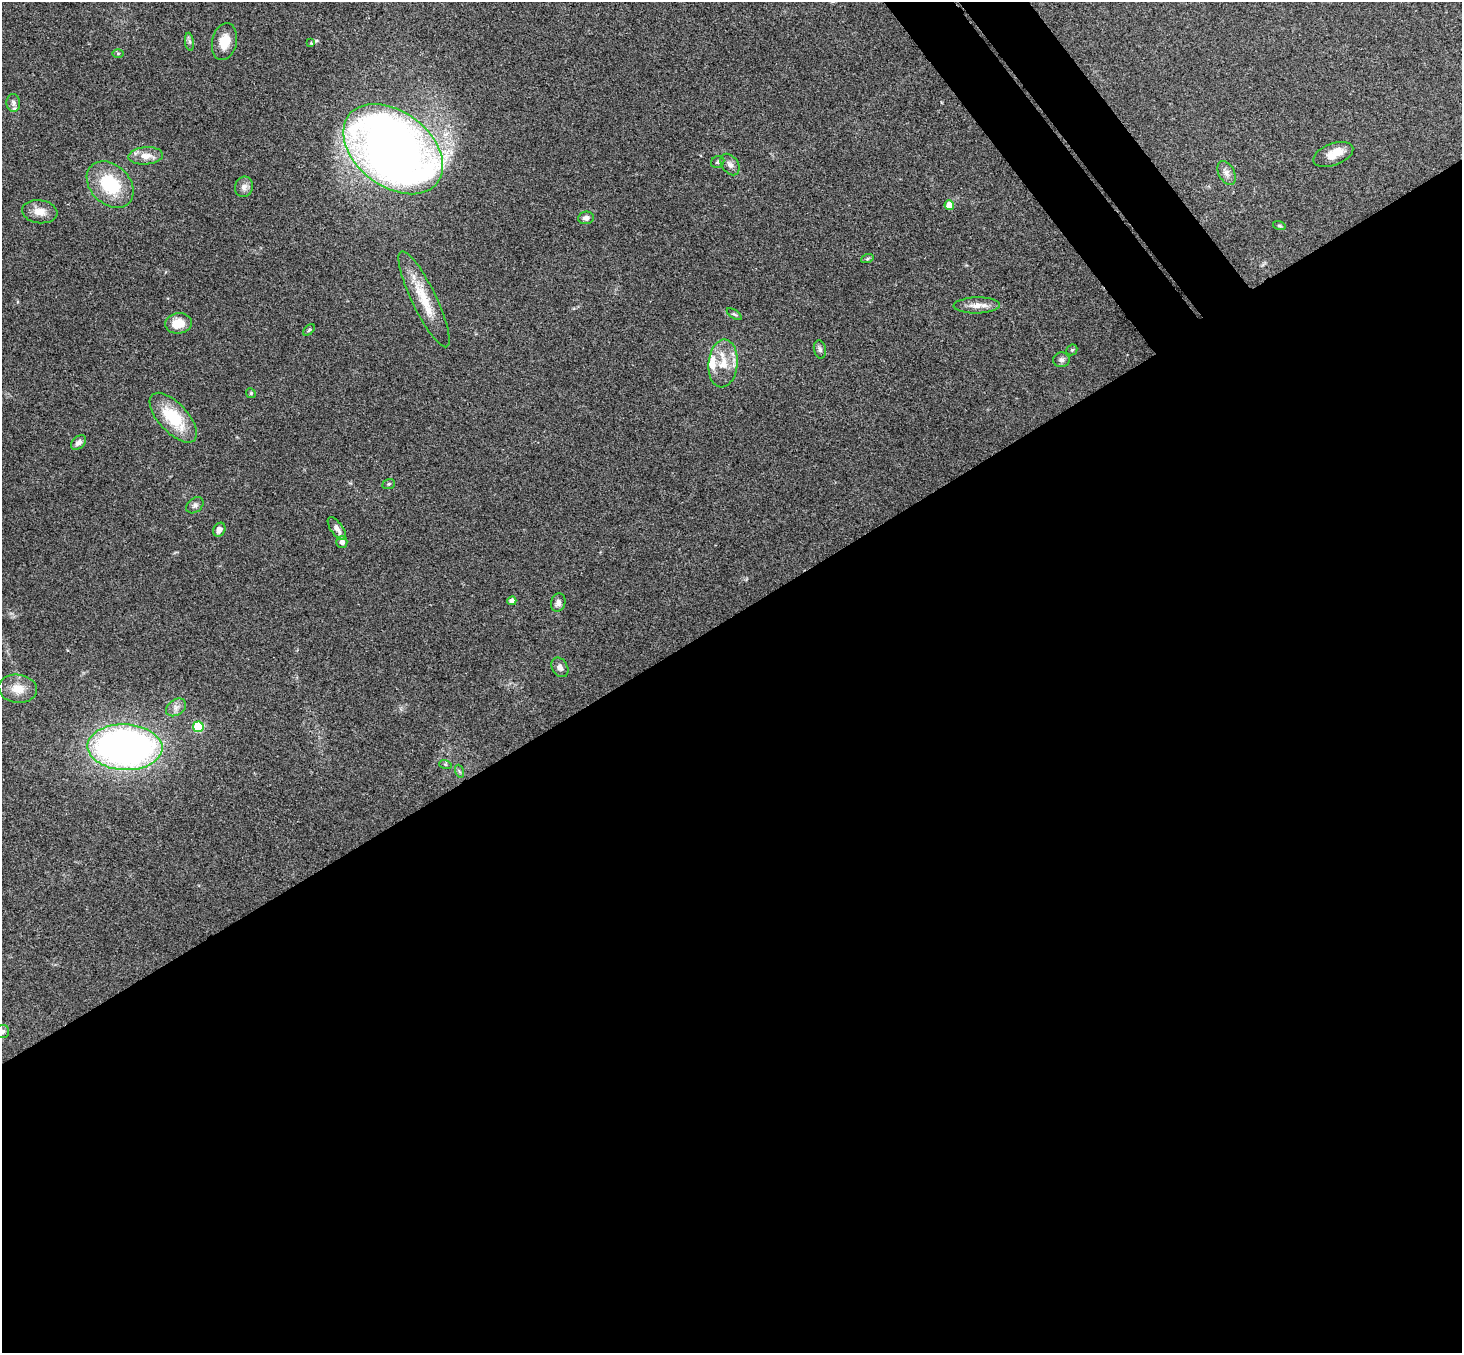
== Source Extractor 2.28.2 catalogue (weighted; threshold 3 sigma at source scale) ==
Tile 15 of 4 x 4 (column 3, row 4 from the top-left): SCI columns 2976-4435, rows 331-1681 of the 5947 x 5928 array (HDU 1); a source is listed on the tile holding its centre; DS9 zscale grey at full resolution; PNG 1464 x 1355 px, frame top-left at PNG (2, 2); each listed source drawn as its Kron ellipse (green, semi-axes under 4 px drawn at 4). Shown black and unused: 57% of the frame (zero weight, under 3 of 4 exposures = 6% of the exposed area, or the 3 px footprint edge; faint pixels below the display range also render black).
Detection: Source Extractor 2.28.2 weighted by HDU 2 'WHT'; one run over the whole footprint, this tile lists its part. Background 0.18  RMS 0.0079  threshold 0.0357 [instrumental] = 3 sigma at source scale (4.5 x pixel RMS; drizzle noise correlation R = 1.50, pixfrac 1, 0.05/0.05 arcsec/px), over >= 5 px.
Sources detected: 48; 3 inside a brighter listed object's ellipse — not listed separately; the other 45 listed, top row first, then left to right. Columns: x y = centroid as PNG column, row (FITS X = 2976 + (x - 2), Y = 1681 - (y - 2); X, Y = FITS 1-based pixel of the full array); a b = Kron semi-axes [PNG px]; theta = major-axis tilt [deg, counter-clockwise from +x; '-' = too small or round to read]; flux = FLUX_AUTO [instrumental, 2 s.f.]
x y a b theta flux
189 42 9 4 -81 1.9
224 42 19 12 77 13
311 43 4 4 - 0.82
118 54 6 4 1 0.84
13 103 9 7 -85 2.5
393 149 56 37 -38 740
1333 154 21 11 21 10
146 156 17 8 4 8.7
718 162 7 5 34 1.7
730 164 12 8 -54 4.1
1226 173 13 8 -62 4.4
110 185 26 19 -44 43
244 187 10 9 - 4.4
949 205 5 4 - 16
40 212 18 11 -8 9
586 218 8 6 8 2.9
1279 226 6 4 -19 1.1
867 259 6 4 19 1.1
424 299 53 12 -64 25
977 305 23 8 1 7.5
734 314 8 4 -34 1.4
178 323 13 10 6 14
309 330 7 4 45 1.1
820 349 9 6 -79 2.5
1072 350 6 5 - 1.3
1061 360 8 7 - 2.8
723 363 24 14 85 17
251 393 5 4 - 0.97
173 418 31 14 -47 36
78 442 9 6 41 3.3
389 484 6 5 - 1.3
195 505 10 7 39 2.6
337 529 13 6 -55 4.7
219 530 7 5 58 3.7
342 542 6 5 - 3.9
512 601 4 4 - 8.5
558 602 9 7 72 3.3
560 667 10 7 -59 3.6
18 689 19 14 -7 12
176 707 11 8 33 4.3
198 727 5 5 - 56
125 747 37 23 -2 400
445 764 6 4 -19 1.1
459 771 6 4 -71 1.3
2 1031 6 6 - 2.1
Isophote crosses this tile's border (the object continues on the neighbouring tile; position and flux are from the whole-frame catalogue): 1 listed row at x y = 2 1031
Unlisted compact peaks at least as high as the median listed source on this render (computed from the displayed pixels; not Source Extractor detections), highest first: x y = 316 41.